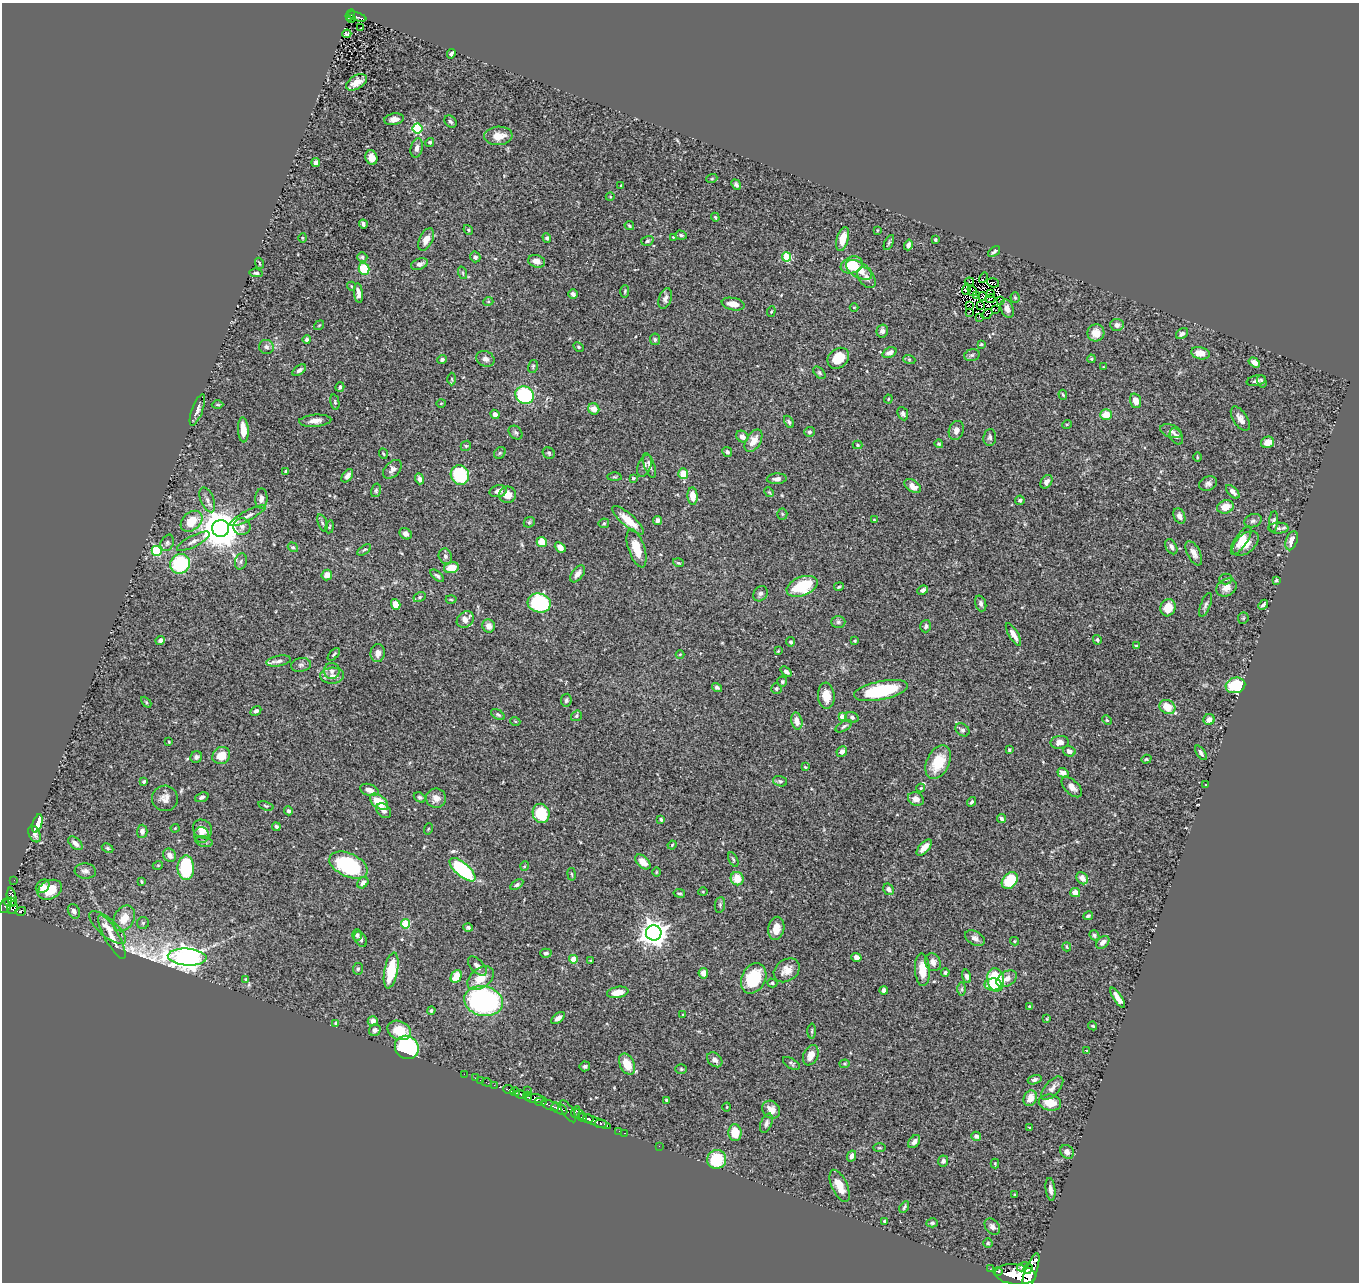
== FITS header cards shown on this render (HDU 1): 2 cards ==
NAXIS1  =                 1357
NAXIS2  =                 1280

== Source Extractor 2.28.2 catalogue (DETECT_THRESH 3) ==
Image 1357 x 1280 px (HDU 1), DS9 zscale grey, 1 PNG px = 1 image px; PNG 1361 x 1284 px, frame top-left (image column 1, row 1280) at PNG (2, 3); each listed source drawn as its Kron ellipse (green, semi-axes under 4 px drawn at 4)
Background 0.499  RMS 0.023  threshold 0.0687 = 3 sigma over >= 5 px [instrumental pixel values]
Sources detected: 456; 11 with non-positive FLUX_AUTO (blend fragments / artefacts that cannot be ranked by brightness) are neither listed nor drawn; the other 445 listed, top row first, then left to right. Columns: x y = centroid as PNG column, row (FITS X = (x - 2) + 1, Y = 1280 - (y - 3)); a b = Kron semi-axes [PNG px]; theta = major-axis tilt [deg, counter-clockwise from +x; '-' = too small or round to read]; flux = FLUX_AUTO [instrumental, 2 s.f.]
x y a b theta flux
350 15 6 4 66 60
357 17 10 3 -17 63
352 18 4 2 - 5.4
361 28 3 2 - 1.4
347 34 4 3 - 1.8
451 54 5 3 - 3
356 82 11 6 31 16
394 119 10 6 10 9.3
450 122 7 5 -43 3.2
418 128 5 5 - 120
498 136 14 9 4 23
430 142 5 4 - 2.5
417 148 10 6 77 6.8
371 157 7 5 -69 16
316 163 4 4 - 5.3
712 178 6 3 20 1.6
621 185 3 3 - 1.1
736 185 6 4 -50 3.6
610 197 4 3 - 1.1
715 217 4 3 - 2.2
363 224 4 3 - 3.8
629 226 5 3 - 1.8
468 230 5 4 - 2
877 230 3 2 - 1.1
681 235 6 4 -18 3
673 237 3 3 - 1.1
302 238 5 3 - 1.5
547 238 5 4 - 3
426 239 12 6 63 14
843 239 12 6 74 20
935 240 4 3 - 2.6
647 241 6 4 17 2.6
889 242 8 4 63 2.8
908 245 5 4 - 6.3
994 252 7 3 38 3.3
362 257 5 5 - 3.5
475 257 5 5 - 4.2
787 257 4 4 - 71
537 261 9 6 -16 11
259 263 5 3 - 1.7
419 264 9 5 20 6.9
852 265 11 8 19 33
364 269 6 5 - 47
859 270 14 8 -31 21
256 273 7 3 -6 2.6
463 273 6 4 -71 2.4
867 278 11 7 -54 8.6
984 278 5 2 - 1.8
969 282 5 2 - 2.5
993 283 6 2 -18 1.8
351 286 4 3 - 1.3
966 289 6 3 74 3.9
625 291 6 3 88 1.9
972 291 6 3 -57 0.9
358 293 10 4 -83 8.4
573 294 5 5 - 4.3
991 294 3 2 - 3.4
977 295 2 2 - 1.4
983 296 4 3 - 1.9
665 298 11 6 73 6.3
1015 298 5 4 - 1.9
990 299 5 2 - 1.2
1000 300 3 2 - 1.6
488 302 5 3 - 1.4
733 304 12 6 -11 13
970 306 3 2 - 1.6
981 306 3 2 - 0.28
854 307 4 3 - 1.1
1007 308 9 6 -69 7.6
996 310 2 2 - 0.31
771 311 5 4 - 1.6
969 312 3 2 - 3.9
987 314 6 2 39 2.9
979 317 3 2 - 2.2
319 325 5 3 - 1.4
1117 325 7 6 - 7.4
882 331 6 5 - 5.5
1096 333 8 8 - 15
1182 334 6 5 - 4.8
307 339 4 3 - 3
655 339 6 5 - 3.1
981 344 3 2 - 1.5
266 347 7 7 - 5.2
579 347 5 4 - 2.1
890 353 7 5 23 8.1
1200 353 9 6 -13 17
972 355 8 5 16 3.2
838 358 12 9 41 36
485 359 9 7 -27 7.1
909 359 6 4 -19 1.8
1091 359 4 4 - 1.6
442 360 5 4 - 3.3
1254 362 6 4 -32 8.7
533 366 6 5 - 2.5
1104 367 3 2 - 1.1
299 370 7 4 37 4.1
819 373 7 4 -46 2.7
452 379 6 4 -88 2.3
1256 381 10 5 13 5.1
1262 381 6 4 -74 3.1
340 387 5 4 - 3.3
525 395 9 8 - 150
1063 395 5 3 - 1.9
888 399 4 4 - 1.5
1136 401 7 5 -71 14
335 402 8 4 -78 2.4
441 403 5 3 - 1.2
217 405 6 3 0 1.5
594 409 6 5 - 13
197 410 16 5 70 7.5
495 414 5 4 - 7.3
903 414 7 5 -65 4.2
1106 415 6 5 - 25
1240 419 14 7 -57 9.2
315 421 16 6 4 11
789 422 7 4 -62 3
1067 424 5 3 - 1.3
243 430 12 5 -86 20
956 430 10 7 71 8.4
1171 431 11 6 -18 5.9
809 432 5 5 - 3.1
516 433 8 6 -43 3.6
742 436 6 5 - 8.4
1176 436 9 6 -59 5.2
990 437 8 6 83 3.9
753 441 12 7 59 15
1267 442 6 5 - 16
939 444 4 4 - 1.9
858 445 5 4 - 2.1
466 446 5 4 - 2.1
727 452 5 4 - 3.1
500 453 6 5 - 2.8
549 453 6 5 - 2.6
383 454 5 3 - 1.7
1197 457 5 3 - 1.5
649 465 13 5 -70 6.4
644 466 11 6 67 5.6
392 469 11 7 45 7.1
286 471 3 3 - 2.8
683 473 5 5 - 26
460 475 10 9 - 97
347 476 7 4 53 5.8
614 477 7 3 0 2
633 478 4 3 - 2.1
419 479 5 4 - 5.4
777 479 10 5 4 6.6
1046 482 7 5 56 6.3
1208 484 9 7 19 5.6
913 486 9 5 -35 11
376 490 7 5 75 2.6
498 491 8 6 14 8.1
769 492 5 4 - 1.9
1233 492 8 4 -45 6.9
507 495 8 8 - 17
693 496 9 5 -86 22
261 499 10 6 88 6.8
207 500 13 6 -68 6.8
1020 500 5 4 - 2.9
1225 507 8 6 18 18
782 514 5 5 - 2
248 516 20 5 28 7.8
1179 516 8 5 -66 6.9
628 520 20 6 -41 28
874 520 4 3 - 1.5
191 521 12 8 41 34
657 521 4 4 - 5.1
1253 521 9 6 19 4.2
529 522 6 5 - 2.2
1273 522 10 4 83 4.6
322 523 9 4 -71 3.3
604 523 5 5 - 2.3
242 527 8 8 - 7.5
330 527 6 3 80 1.6
221 528 8 8 - 4500
1278 528 10 5 1 4.2
406 534 6 5 - 5.8
1241 540 16 6 56 16
193 541 18 5 27 8.4
1292 541 10 5 71 14
542 542 5 5 - 23
167 543 9 6 64 4.2
1245 544 15 9 41 21
293 547 5 4 - 2.4
560 547 6 4 -40 7.3
1171 547 8 5 -60 5.2
637 548 20 8 -72 26
364 550 8 4 34 2.7
157 551 5 5 - 100
1194 553 13 6 -62 8.9
445 556 8 6 -66 4.3
241 561 8 6 74 4
678 563 5 3 - 1.8
180 564 10 9 - 110
451 568 7 5 11 27
578 574 10 5 53 8.4
327 575 5 5 - 10
437 576 8 4 -41 3.4
1226 579 6 5 - 2.6
1276 580 4 3 - 2.3
802 586 16 9 20 68
839 587 5 3 - 1.7
1226 588 11 8 29 13
923 590 6 4 26 3.8
760 594 8 6 53 4.2
420 597 6 4 28 2.9
451 599 5 3 - 1.5
539 603 11 9 -13 140
981 603 8 5 -71 4.7
396 604 5 4 - 20
1206 605 12 5 68 4.5
1263 605 5 3 - 3.3
1168 608 9 7 71 27
1243 618 6 5 - 1.9
465 620 9 7 41 13
838 622 7 6 - 3.5
489 626 7 6 - 10
926 626 6 5 - 3.7
1013 634 13 4 -59 11
160 640 5 4 - 5.1
1097 640 5 4 - 2.7
855 641 3 2 - 1.6
790 642 4 4 - 3.5
1136 646 4 3 - 1.5
778 651 4 3 - 1.2
378 653 9 7 85 11
334 654 8 3 48 2.5
680 654 4 3 - 1.2
279 661 12 5 10 5.9
301 665 10 7 10 4.7
332 671 8 8 - 5.2
786 672 6 4 -39 5.7
332 676 12 8 3 8.4
782 682 5 5 - 2.9
1235 685 10 7 15 67
717 687 5 4 - 3.3
776 689 5 5 - 3
881 691 27 9 11 100
826 696 13 8 -85 20
566 700 6 5 - 3.2
146 702 6 4 -47 1.9
1167 707 8 6 -29 30
256 711 6 4 30 4.8
498 715 8 4 -31 3.2
576 716 6 4 37 2.3
842 717 4 4 - 17
852 717 6 5 - 3.7
1107 720 5 4 - 1.9
1209 720 6 5 - 9.8
515 721 5 3 - 1.3
797 721 8 5 -76 13
844 726 9 4 31 3.5
962 730 8 6 -35 4.7
169 742 3 2 - 1.1
1060 742 9 6 5 9.5
1009 750 4 3 - 1.7
842 751 6 5 - 6.6
1069 751 6 5 - 7
1201 753 8 4 -56 4.3
221 756 9 8 - 20
196 757 6 5 - 4
1146 759 5 4 - 1.9
938 762 18 11 64 43
805 767 4 3 - 1.5
1063 773 5 4 - 12
780 781 7 5 -18 3.2
144 782 4 4 - 2.8
1206 785 2 2 - 1.6
1072 787 12 7 -44 9.4
921 788 4 4 - 1.6
369 790 9 6 -17 8.8
202 797 7 4 21 4.6
420 797 6 4 -32 2.6
165 798 13 12 - 12
436 798 10 9 - 13
916 799 8 6 -23 8.6
379 802 10 6 -39 33
971 802 5 3 - 3
266 806 8 3 -18 2.1
288 811 4 4 - 3.6
384 811 9 6 -45 5.9
541 813 9 8 - 55
661 819 3 3 - 2.2
1002 819 4 3 - 3.3
37 823 9 4 72 47
276 827 4 3 - 3.1
175 828 4 4 - 1.5
203 829 10 8 -42 17
428 829 6 3 72 1.6
142 831 6 5 - 7.5
34 834 9 5 -67 5.6
202 835 8 7 - 6.6
204 841 9 5 -13 3.8
75 843 8 5 -42 8.3
672 845 4 3 - 1.3
924 847 10 5 48 11
108 848 6 4 -28 2.4
169 855 7 6 - 8.5
733 859 8 4 -63 2.6
643 862 9 5 -44 17
158 865 5 3 - 1.4
348 865 20 11 -25 130
525 866 5 3 - 1.4
186 868 12 8 -90 100
462 870 16 7 -41 130
85 871 11 7 -5 7.2
656 872 5 3 - 1.4
572 874 6 3 -80 1.5
1082 878 6 5 - 9.4
737 879 7 6 - 24
14 880 2 2 - 2.8
1010 880 9 7 47 64
142 882 3 2 - 1.8
363 883 6 5 - 7.4
517 885 7 4 34 3
43 886 7 6 - 7.2
889 889 6 5 - 5.7
50 890 13 9 25 33
703 892 5 3 - 1.4
679 893 6 4 -9 2.6
1075 893 5 4 - 13
12 897 10 4 -80 240
10 902 6 3 4 180
6 905 8 5 62 360
720 905 8 5 82 3.1
12 907 6 5 - 250
21 911 5 4 - 93
74 911 8 5 -62 5.6
1088 916 5 3 - 2.7
124 918 14 10 62 22
143 923 6 6 - 2.9
406 924 4 4 - 61
468 927 5 4 - 2.5
107 928 23 9 -41 18
776 928 12 8 79 17
654 933 8 7 - 1600
357 935 6 5 - 3
1094 935 5 4 - 2.9
112 937 25 7 -61 18
975 938 11 6 -30 6.8
361 939 8 5 -59 4.9
1015 941 4 4 - 1.5
1103 942 7 5 42 7.1
1067 947 5 2 - 1.5
546 953 6 4 -1 3.1
187 957 19 8 -4 1700
856 957 5 4 - 6.3
573 959 4 4 - 27
591 960 3 2 - 1.1
933 962 9 7 -66 8.9
477 966 12 6 -47 7.8
358 969 6 5 - 2.6
391 970 18 6 79 63
787 970 14 10 36 17
922 970 16 7 -86 25
945 972 4 4 - 3.8
703 973 5 5 - 13
456 976 7 5 64 28
966 976 7 4 -76 4.3
481 978 15 9 38 27
754 978 16 12 63 69
246 979 4 3 - 1.9
1007 979 11 7 30 11
996 980 12 8 -80 86
772 983 5 4 - 2.6
993 984 8 6 1 26
962 989 7 4 89 2.6
884 990 4 4 - 4.9
618 992 11 5 10 18
1118 998 12 4 -56 12
483 1001 19 14 -11 330
1029 1006 3 3 - 1.2
431 1011 4 4 - 2.7
683 1015 4 2 - 1.2
558 1018 8 4 38 7.7
1047 1019 4 4 - 1.5
373 1021 5 5 - 8.9
336 1023 4 3 - 2.4
1093 1026 5 3 - 1.6
375 1030 6 5 - 5.2
399 1030 12 9 -24 39
812 1031 7 3 89 2.1
407 1047 12 11 - 170
1086 1050 3 2 - 0.86
811 1055 11 7 66 15
715 1060 9 6 -43 7.3
791 1063 9 5 -31 3.1
627 1064 11 7 -64 29
845 1064 5 4 - 1.8
585 1066 5 5 - 3.2
681 1069 6 5 - 2.2
464 1074 2 2 - 4.5
475 1078 2 2 - 4.3
481 1080 3 2 - 9.7
1035 1080 7 4 18 4.3
487 1082 5 2 - 7.7
494 1085 3 2 - 9
1052 1088 14 7 47 8.1
509 1090 6 3 -22 100
527 1090 2 2 - 7
515 1092 5 3 - 170
520 1094 5 3 - 260
528 1096 5 3 - 230
1030 1098 8 6 66 17
535 1099 9 4 -3 550
666 1100 3 3 - 2.6
541 1102 6 3 6 270
1050 1103 11 8 -8 24
550 1105 9 4 -20 270
727 1107 4 3 - 1.1
559 1109 8 5 -28 240
771 1110 10 8 -45 14
568 1111 12 5 -58 110
576 1112 6 3 65 150
580 1115 8 4 -44 170
588 1119 5 3 - 330
594 1121 17 4 -20 450
766 1123 10 5 68 4.9
601 1124 6 3 -7 210
1030 1128 4 2 - 1.5
619 1131 2 2 - 9.3
625 1133 3 2 - 14
735 1133 8 6 -86 24
976 1136 5 4 - 5.1
914 1142 7 5 53 6
659 1146 2 2 - 7.2
880 1148 6 3 0 1.5
1067 1152 7 6 - 7.7
852 1156 6 4 62 6.2
717 1159 10 9 - 56
943 1161 5 5 - 5.2
995 1164 5 4 - 1.4
840 1186 17 7 -65 20
1050 1189 11 4 -82 6.7
1015 1195 3 2 - 1.2
904 1207 6 3 58 2.4
885 1221 3 3 - 2.8
932 1223 6 4 -2 2.7
992 1227 9 6 -49 5.5
988 1243 4 4 - 2
1022 1267 6 4 29 230
990 1269 2 2 - 6.8
1028 1269 5 4 - 490
998 1272 5 3 - 89
1015 1274 20 10 -5 3800
1030 1274 22 6 71 2200
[11 non-positive-flux detections neither listed nor drawn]